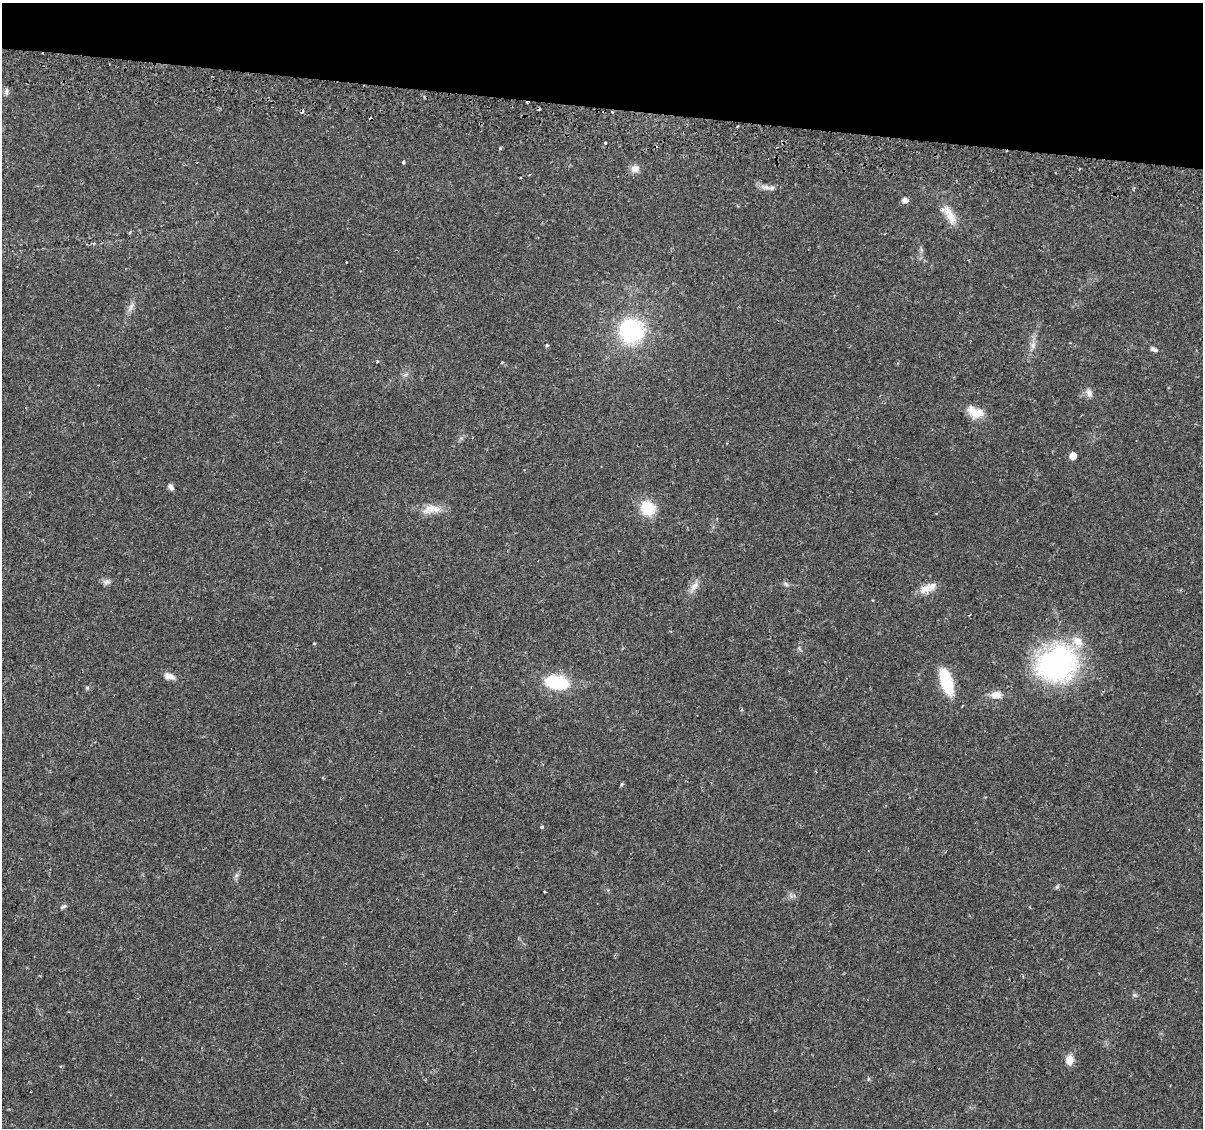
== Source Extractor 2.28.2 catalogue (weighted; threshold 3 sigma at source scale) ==
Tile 2 of 4 x 4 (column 2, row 1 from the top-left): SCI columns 1264-2464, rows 3663-4788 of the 4939 x 5131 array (HDU 1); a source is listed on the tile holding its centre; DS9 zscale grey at full resolution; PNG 1205 x 1130 px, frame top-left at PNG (2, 3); no overlay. Shown black and unused: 9% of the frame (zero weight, under 2 of 3 exposures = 5% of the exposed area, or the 3 px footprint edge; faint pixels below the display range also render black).
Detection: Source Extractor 2.28.2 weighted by HDU 2 'WHT'; one run over the whole footprint, this tile lists its part. Background 0.0261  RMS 0.0029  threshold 0.0132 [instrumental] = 3 sigma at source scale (4.5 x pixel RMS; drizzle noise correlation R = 1.50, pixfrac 1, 0.0396/0.0396 arcsec/px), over >= 5 px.
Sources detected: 48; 5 cosmic-ray / hot-pixel residue — not listed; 2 inside a brighter listed object's ellipse — not listed separately; the other 41 listed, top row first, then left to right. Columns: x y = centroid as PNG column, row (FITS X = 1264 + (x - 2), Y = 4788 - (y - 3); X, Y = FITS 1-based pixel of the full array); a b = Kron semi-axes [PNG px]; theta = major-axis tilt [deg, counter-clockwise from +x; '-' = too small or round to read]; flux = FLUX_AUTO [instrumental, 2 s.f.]
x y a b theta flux
6 91 10 5 81 0.77
612 112 3 3 - 0.27
605 143 3 3 - 0.45
500 148 4 3 - 0.31
403 162 4 3 - 0.81
635 169 11 9 28 1.8
766 187 17 6 -7 1.7
905 200 6 5 - 1.5
949 214 29 11 -61 4.4
130 308 15 5 70 1.4
631 331 23 23 - 31
547 345 6 3 19 0.3
1033 345 9 7 78 1.3
1154 349 8 5 -22 0.87
377 361 4 3 - 0.28
502 362 3 3 - 0.33
405 375 7 4 19 0.54
1089 393 12 7 -76 1.4
975 412 21 12 -22 4.3
1073 456 5 5 - 3.4
171 487 8 5 -58 0.94
648 508 17 15 -47 8.1
432 509 27 12 5 4
107 582 9 7 20 1.1
786 584 7 4 -45 0.57
694 586 14 7 48 1.9
928 588 25 9 24 3.3
1057 663 37 30 30 64
169 676 12 7 -13 2
557 682 23 13 -11 15
946 682 26 11 -74 13
996 695 14 9 -3 2.5
622 784 4 4 - 0.42
541 827 5 4 - 0.38
236 875 8 4 44 0.63
1057 887 7 5 53 0.45
544 892 3 2 - 0.35
63 907 10 4 26 0.61
1134 995 7 5 0 0.53
1070 1060 13 10 81 2.5
30 1092 3 2 - 0.22
Overlapping masked pixels (flux is a lower limit): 1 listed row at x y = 612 112